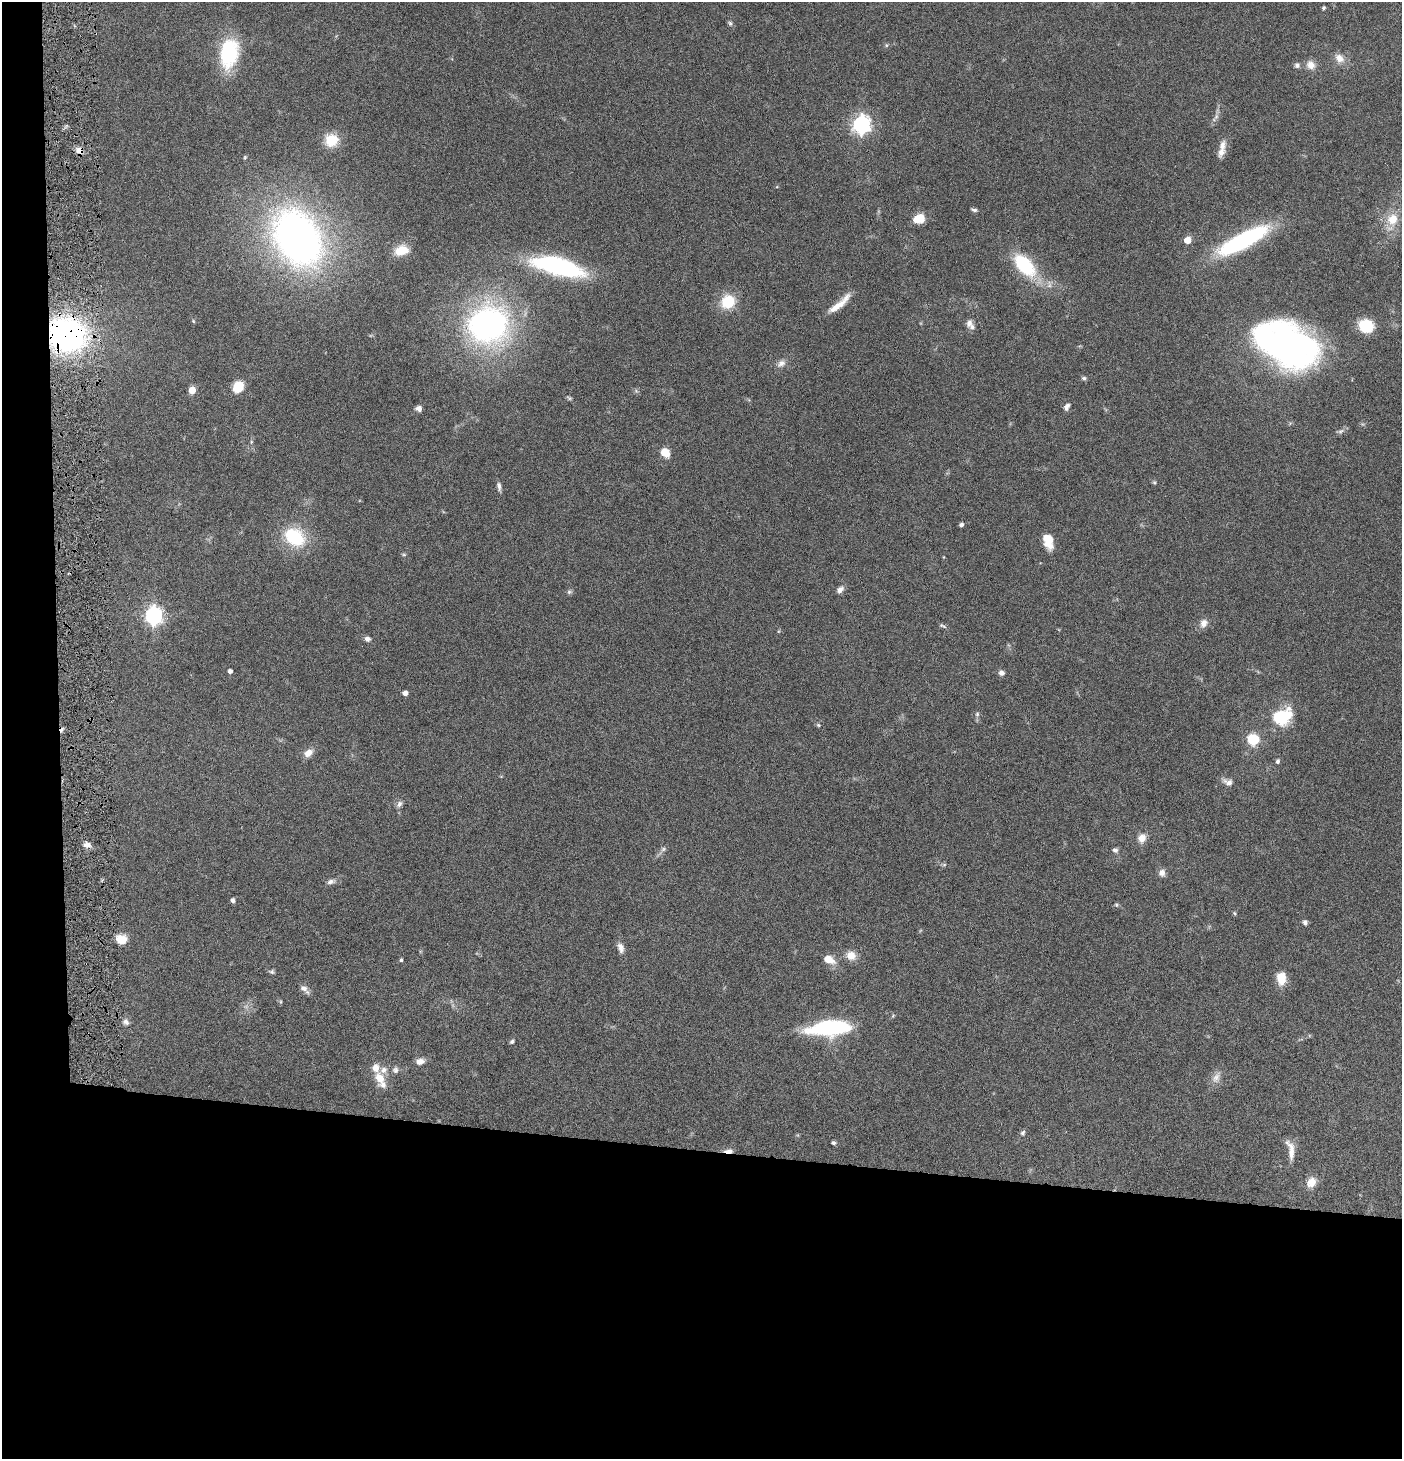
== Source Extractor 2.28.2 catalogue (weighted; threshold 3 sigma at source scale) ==
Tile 7 of 3 x 3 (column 1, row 3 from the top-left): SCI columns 147-1546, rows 1-1457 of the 4445 x 4372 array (HDU 1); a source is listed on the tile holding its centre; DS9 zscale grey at full resolution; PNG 1404 x 1461 px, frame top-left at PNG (2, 2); no overlay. Shown black and unused: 24% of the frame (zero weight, under 4 of 8 exposures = <1% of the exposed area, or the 3 px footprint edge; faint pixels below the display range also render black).
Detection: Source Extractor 2.28.2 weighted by HDU 2 'WHT'; one run over the whole footprint, this tile lists its part. Background 0.0791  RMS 0.0044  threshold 0.0179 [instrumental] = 3 sigma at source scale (4.09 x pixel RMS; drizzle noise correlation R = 1.36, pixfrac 0.8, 0.05/0.05 arcsec/px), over >= 5 px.
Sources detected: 101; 1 inside a brighter object's white glare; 1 cosmic-ray / hot-pixel residue — not listed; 5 inside a brighter listed object's ellipse — not listed separately; the other 94 listed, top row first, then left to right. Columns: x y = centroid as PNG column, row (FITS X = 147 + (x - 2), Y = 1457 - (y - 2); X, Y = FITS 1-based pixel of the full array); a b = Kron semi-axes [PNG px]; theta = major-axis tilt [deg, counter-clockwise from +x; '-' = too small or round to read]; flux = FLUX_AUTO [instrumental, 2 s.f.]
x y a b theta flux
1324 8 4 4 - 0.59
730 23 6 6 - 0.87
886 45 5 5 - 0.59
229 53 32 19 80 29
1339 58 14 10 -45 3.6
1297 65 7 7 - 1.2
1311 65 12 11 - 3.3
1216 116 10 5 64 1.5
861 125 7 7 - 170
331 140 15 14 - 9.3
1223 145 16 9 76 3.2
79 151 10 8 -58 2.5
245 157 5 5 - 0.48
974 210 8 4 -13 0.92
918 219 12 9 19 6.9
1392 219 15 13 65 8.1
298 238 45 32 -60 250
1187 240 5 5 - 6.7
1242 240 51 17 30 57
401 250 16 10 12 7.8
1024 265 25 13 -49 28
558 266 48 15 -14 70
728 302 18 16 43 11
839 304 32 7 40 6.3
193 321 5 4 - 0.39
969 323 11 7 70 1.9
488 324 42 38 14 110
1366 326 14 12 -10 14
66 335 30 27 -17 120
1287 345 54 33 -25 190
781 363 13 9 34 2.3
1084 378 6 5 - 0.79
238 387 10 8 60 9.8
192 390 5 5 - 7.7
569 398 8 4 -22 0.66
1067 407 9 6 61 1.6
418 408 6 6 - 1.9
1341 431 9 5 26 1.1
251 442 6 4 72 0.58
665 452 11 9 -40 5.1
1154 482 5 5 - 0.55
499 486 12 5 -82 1.3
961 525 4 4 - 1.2
295 537 25 19 -33 22
1048 541 17 10 -73 6.7
404 555 6 4 0 0.52
840 590 10 6 48 1.9
569 592 8 6 22 0.87
153 616 8 7 - 140
1204 623 12 9 66 2.6
943 626 11 4 -24 0.8
367 639 8 6 -11 1.4
230 671 4 4 - 1.4
1001 673 6 6 - 1.7
405 693 5 4 - 1.8
977 714 6 5 - 0.79
1282 717 15 10 27 31
818 725 6 5 - 0.61
1253 739 7 7 - 20
308 753 11 8 37 3.3
1278 761 5 4 - 1
1228 782 14 8 -23 2.3
399 804 10 6 57 1.4
1142 838 11 10 - 3.6
87 845 10 7 -6 2.1
663 849 7 6 - 0.97
1115 850 7 6 - 1.1
944 865 6 4 1 0.6
1162 873 8 8 - 2.2
331 882 11 7 19 1.7
233 900 5 5 - 1.3
1116 905 6 5 - 0.64
1234 913 5 5 - 0.5
1305 922 6 6 - 1.2
122 939 12 11 - 5
620 948 14 8 -72 2.4
851 955 12 11 - 4.2
828 959 14 9 -25 5.3
401 960 4 3 - 0.71
272 972 7 6 - 0.81
1281 978 13 9 -88 7.3
304 988 11 8 -32 2.1
126 1022 10 8 -54 1.6
829 1028 38 13 5 46
512 1042 5 4 - 0.73
420 1061 10 7 6 2.6
395 1070 9 8 - 1.4
380 1078 14 10 -68 6.2
1216 1078 17 10 65 3.3
1023 1133 7 6 - 0.92
833 1143 5 4 - 0.79
1291 1150 26 8 -79 4.7
728 1151 11 5 -1 2.4
1311 1182 13 11 61 4.4
Overlapping masked pixels (flux is a lower limit): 3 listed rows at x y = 79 151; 66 335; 728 1151